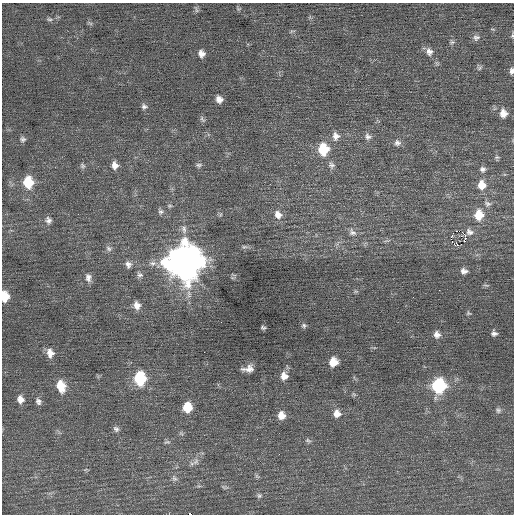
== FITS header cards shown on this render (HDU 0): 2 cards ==
NAXIS1  =                  512 / Axis length
NAXIS2  =                  512 / Axis length

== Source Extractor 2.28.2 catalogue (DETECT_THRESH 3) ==
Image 512 x 512 px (HDU 0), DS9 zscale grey, 1 PNG px = 1 image px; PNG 516 x 516 px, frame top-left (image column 1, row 512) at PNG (2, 3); no overlay
Background 0.103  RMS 0.7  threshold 2.09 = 3 sigma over >= 5 px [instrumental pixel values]
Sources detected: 88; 1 with non-positive FLUX_AUTO (blend fragments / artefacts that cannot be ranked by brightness) is not listed; the other 87 listed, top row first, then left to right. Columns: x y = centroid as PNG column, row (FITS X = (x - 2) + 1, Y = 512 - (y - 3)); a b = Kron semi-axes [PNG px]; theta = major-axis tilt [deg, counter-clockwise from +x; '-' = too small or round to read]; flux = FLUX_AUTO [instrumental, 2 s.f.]
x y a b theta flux
196 9 11 3 -67 79
238 9 8 5 17 73
49 19 8 5 -16 99
90 23 8 4 -36 75
292 31 9 3 11 68
512 36 6 4 -84 77
476 38 10 8 16 180
452 42 8 6 2 110
429 52 11 9 -65 270
201 54 8 7 - 260
479 67 8 7 - 110
511 71 8 5 -89 160
219 99 8 7 - 290
144 106 8 7 - 140
503 113 11 9 -82 400
202 119 11 4 -55 100
336 136 12 9 -82 300
368 136 10 8 -60 190
23 139 8 7 - 130
397 143 9 9 - 200
323 149 11 9 -83 1700
497 157 6 5 - 77
115 165 9 7 -75 320
199 165 8 6 6 110
331 165 10 8 -75 180
82 166 8 6 -37 110
483 169 7 7 - 150
28 182 10 8 -82 1600
482 185 10 9 - 570
487 204 9 7 -19 150
170 206 7 5 1 85
161 212 8 8 - 150
220 215 8 3 71 57
278 215 12 10 -53 370
479 215 11 9 87 870
48 220 10 9 - 210
184 229 12 7 -80 260
352 232 11 9 -41 250
470 232 7 6 - 180
465 235 4 2 - 500
461 236 3 2 - 57
451 237 2 2 - 2600
452 241 7 3 -46 68
458 245 3 3 - 3200
244 247 8 5 5 99
109 248 9 7 -30 150
185 262 14 13 - 110000
153 263 11 8 -5 260
128 264 10 8 -68 220
464 271 8 6 -17 210
139 275 8 8 - 160
88 278 11 8 -86 250
486 285 9 3 -5 70
439 290 2 2 - 32
356 291 6 4 -29 69
5 296 10 7 -88 860
137 305 10 8 -75 340
468 313 7 6 - 76
304 325 7 6 - 100
263 328 5 4 - 83
494 333 6 6 - 150
437 335 9 8 - 270
204 352 2 2 - 26
50 353 11 9 -73 410
333 362 8 8 - 690
248 369 11 6 7 340
284 376 10 9 - 380
140 378 10 8 -88 3000
61 386 13 9 -74 890
439 386 10 9 - 4800
354 394 7 5 -32 78
20 399 9 7 -76 340
38 401 9 7 -60 180
187 407 9 8 - 1100
498 410 9 7 -47 130
337 413 10 9 - 360
281 415 9 8 - 450
116 429 9 7 -47 150
308 441 9 6 -26 100
167 442 9 5 9 100
279 454 2 2 - 22
196 461 11 8 65 240
257 476 8 4 -52 72
174 478 9 7 -56 150
225 487 9 4 -7 79
259 496 6 6 - 99
190 514 4 2 - 1700
At the frame edge (FLAGS 8, measured only in part): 4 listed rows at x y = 512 36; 511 71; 5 296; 190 514
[1 non-positive-flux detection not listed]